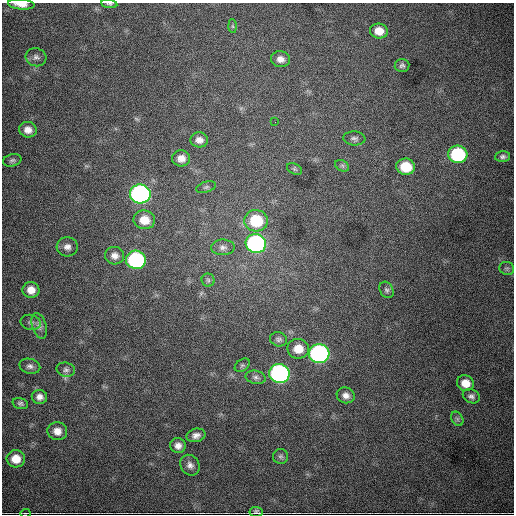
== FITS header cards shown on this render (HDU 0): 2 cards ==
NAXIS1  =                  512
NAXIS2  =                  512

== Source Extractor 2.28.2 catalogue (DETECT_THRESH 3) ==
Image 512 x 512 px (HDU 0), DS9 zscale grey, 1 PNG px = 1 image px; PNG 516 x 516 px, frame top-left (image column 1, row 512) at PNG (2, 3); each listed source drawn as its Kron ellipse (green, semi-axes under 4 px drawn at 4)
Background 3960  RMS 61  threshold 184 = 3 sigma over >= 5 px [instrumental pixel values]
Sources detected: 55; all 55 listed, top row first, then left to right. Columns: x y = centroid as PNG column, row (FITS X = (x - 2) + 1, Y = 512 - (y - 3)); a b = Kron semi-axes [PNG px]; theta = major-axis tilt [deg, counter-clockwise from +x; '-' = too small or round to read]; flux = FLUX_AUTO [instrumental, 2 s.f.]
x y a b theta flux
21 4 13 5 -4 3.5e+04
109 4 8 3 -9 6.7e+03
232 26 7 4 -88 7.2e+03
379 31 9 7 -8 5.0e+04
36 57 10 9 - 1.8e+04
280 59 9 8 - 2.7e+04
402 65 7 6 - 1.1e+04
275 122 2 2 - 8.9e+03
28 130 9 8 - 3.1e+04
354 138 11 7 -4 1.3e+04
199 140 9 7 -4 2.5e+04
458 154 10 8 -13 3.7e+05
502 157 7 5 1 1.1e+04
181 158 9 8 - 3.1e+04
12 160 9 6 14 1.1e+04
342 166 7 5 -31 9.3e+03
406 167 9 8 - 1.3e+05
294 169 8 5 -27 6.8e+03
206 187 10 5 18 9.9e+03
140 194 10 9 - 1.4e+06
144 220 11 9 -7 6.0e+04
256 221 12 10 -5 1.9e+05
256 243 10 9 - 9.7e+05
67 247 10 9 - 2.3e+04
223 247 12 8 1 1.9e+04
115 256 9 8 - 2.4e+04
136 260 10 9 - 6.3e+05
507 268 7 6 - 9.5e+03
208 280 6 6 - 9.1e+03
31 290 8 8 - 3.9e+04
387 290 9 6 -60 1.1e+04
31 322 10 7 -12 1.3e+04
39 326 13 7 -73 2.1e+04
279 339 8 7 - 1.3e+04
298 349 11 10 - 6.3e+04
319 354 10 9 - 1.2e+06
242 365 8 5 38 9.7e+03
30 366 10 7 -14 1.7e+04
66 370 9 7 -15 1.4e+04
279 374 10 9 - 1.2e+06
256 377 10 6 -12 1.5e+04
465 383 8 8 - 5.1e+04
346 395 9 8 - 2.3e+04
471 396 9 6 -26 1.4e+04
39 397 8 7 - 2.2e+04
20 403 8 5 -17 1.0e+04
457 419 8 5 -60 9.8e+03
57 431 10 9 - 3.5e+04
196 435 9 6 14 2.1e+04
178 446 8 7 - 2.3e+04
280 456 7 7 - 1.1e+04
16 459 9 8 - 5.8e+04
190 465 11 9 -56 2.2e+04
256 512 7 5 -4 9.3e+03
25 513 5 2 - 3.2e+03
At the frame edge (FLAGS 8, measured only in part): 3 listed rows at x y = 21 4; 109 4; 25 513